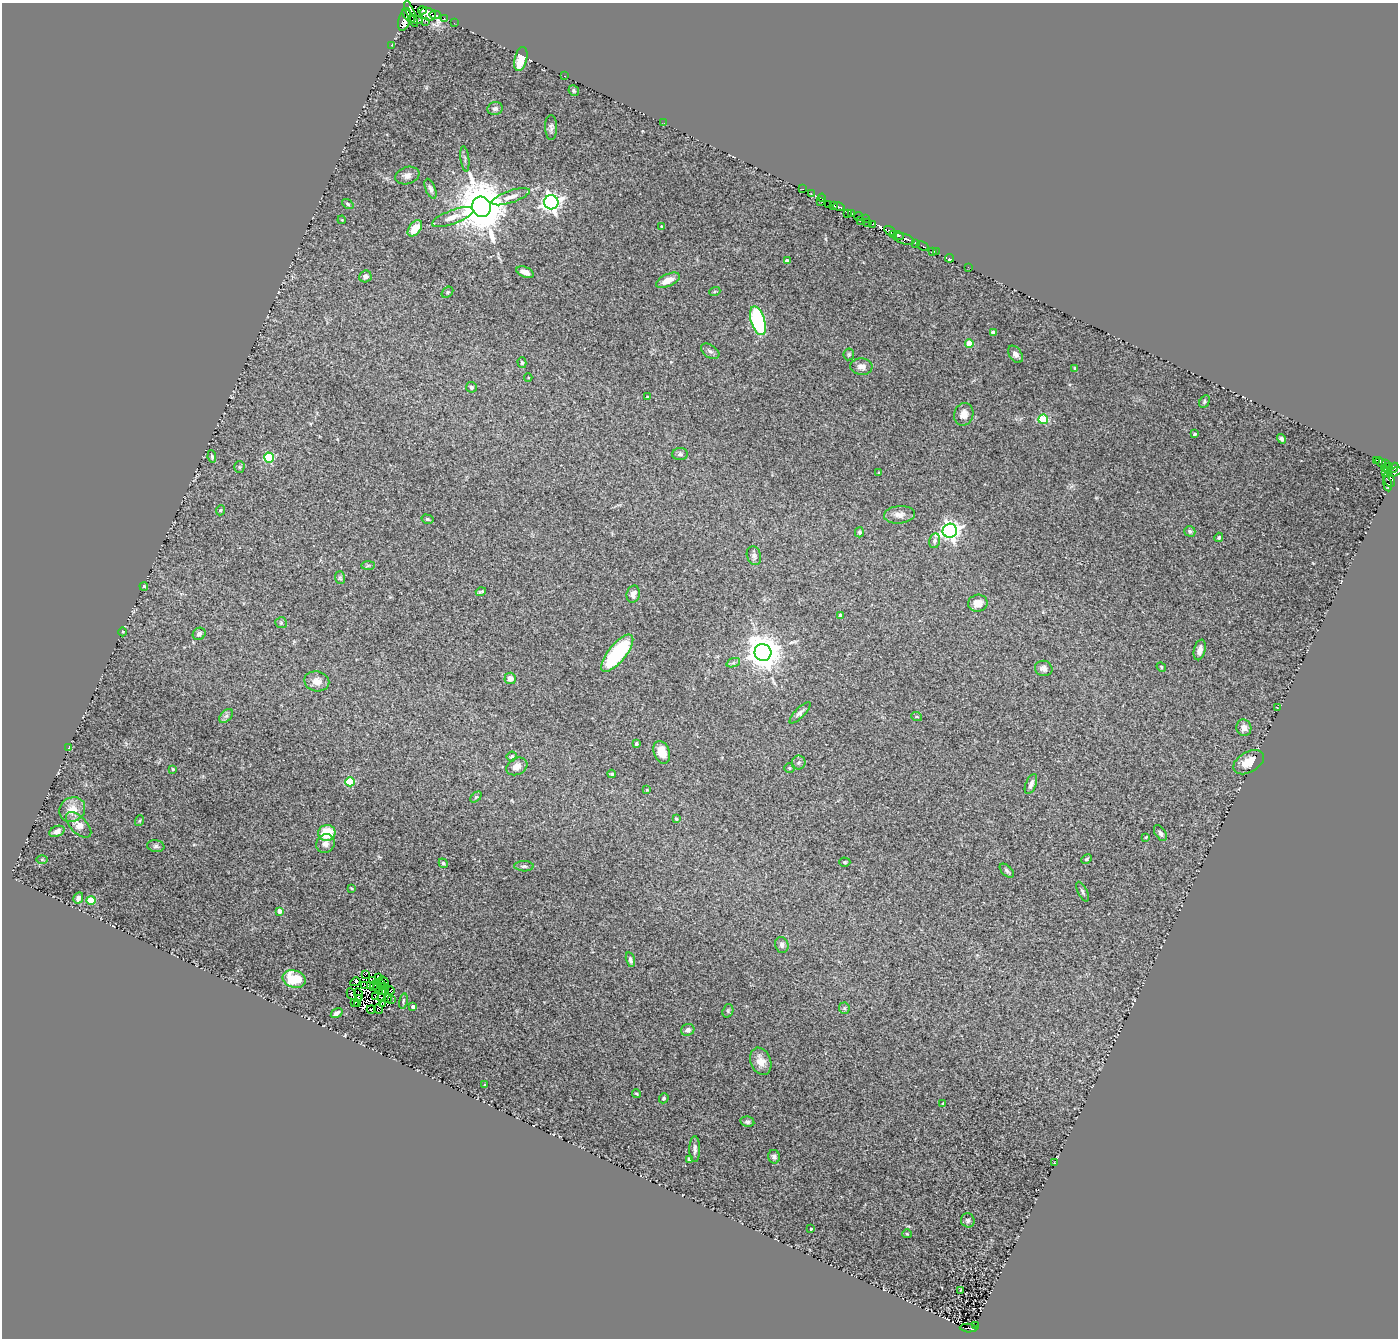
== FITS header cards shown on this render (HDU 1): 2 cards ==
NAXIS1  =                 1396
NAXIS2  =                 1336

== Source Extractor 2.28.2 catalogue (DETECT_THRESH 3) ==
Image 1396 x 1336 px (HDU 1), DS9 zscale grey, 1 PNG px = 1 image px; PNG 1400 x 1340 px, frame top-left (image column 1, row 1336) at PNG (2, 3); each listed source drawn as its Kron ellipse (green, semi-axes under 4 px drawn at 4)
Background 0.305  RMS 0.023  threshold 0.0696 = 3 sigma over >= 5 px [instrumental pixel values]
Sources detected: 222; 14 with non-positive FLUX_AUTO (blend fragments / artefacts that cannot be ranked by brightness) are neither listed nor drawn; the other 208 listed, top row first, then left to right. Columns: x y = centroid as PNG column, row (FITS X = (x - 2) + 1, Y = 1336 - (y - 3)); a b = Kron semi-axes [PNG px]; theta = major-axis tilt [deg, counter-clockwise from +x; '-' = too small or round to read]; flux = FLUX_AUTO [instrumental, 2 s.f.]
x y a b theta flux
422 10 4 3 - 120
411 14 14 4 -68 390
428 14 8 6 -23 480
435 15 6 3 -3 110
409 16 8 3 -51 210
444 18 3 2 - 25
404 19 12 6 74 4.8
416 19 7 3 -13 69
425 21 3 2 - 4.3
454 23 3 2 - 1.2
391 45 2 2 - 5.8
521 59 12 6 76 31
565 76 3 2 - 38
574 91 6 5 - 2.5
495 109 8 6 11 5.4
664 123 3 2 - 1.6
551 127 12 6 -90 5.3
465 159 13 3 -83 3.2
407 176 12 8 17 8.1
431 189 11 5 -68 5.4
803 189 2 2 - 2.1
811 194 4 3 - 4
511 197 20 6 18 13
822 198 4 2 - 66
551 202 7 7 - 740
821 202 3 2 - 23
348 204 6 4 -37 2.3
829 204 2 2 - 6.7
833 206 3 2 - 20
481 207 10 9 - 9700
839 207 6 3 -12 4.6
847 213 2 2 - 6.7
852 213 4 3 - 15
859 216 4 2 - 5
453 217 22 7 20 16
865 219 3 2 - 7
342 220 4 3 - 1.1
860 221 2 2 - 5.4
867 222 2 2 - 10
872 224 3 2 - 22
661 226 3 2 - 0.96
415 228 9 5 53 21
890 231 6 3 -32 84
893 235 3 2 - 27
898 235 5 3 - 56
904 239 11 5 -16 140
916 243 4 3 - 17
923 246 6 3 -30 16
932 252 3 2 - 3.2
936 252 3 2 - 6
950 258 4 3 - 8.1
787 261 4 3 - 5.7
968 267 2 2 - 3.9
525 272 9 5 -22 12
365 276 6 6 - 6.1
668 280 13 6 24 17
715 291 5 3 - 1.4
448 292 6 4 41 2.3
758 321 15 7 -73 160
993 332 4 3 - 6.9
969 343 4 4 - 33
710 351 10 6 -34 4.7
849 354 6 5 - 2.3
1015 354 9 6 -54 7.2
522 363 5 4 - 2.3
861 367 11 8 -5 10
1075 368 4 3 - 2.2
528 377 4 3 - 1.3
471 387 5 5 - 4
647 397 3 3 - 2.7
1204 401 7 5 60 2.6
964 414 11 9 69 12
1043 419 5 4 - 82
1195 434 3 3 - 2.5
1282 439 5 4 - 3
680 454 8 6 1 3.9
212 456 6 4 -82 2.8
269 458 5 5 - 92
1376 460 3 3 - 17
1380 462 5 2 - 2.8
1385 463 3 3 - 14
1389 466 3 3 - 15
239 467 6 5 - 2.3
1386 467 5 3 - 52
1393 468 5 4 - 33
1395 472 7 4 20 96
879 473 3 3 - 2
1386 473 3 3 - 22
1389 480 8 5 -64 42
1387 484 7 3 -80 21
220 510 5 4 - 2.3
899 515 15 8 5 10
427 519 6 4 -15 2.7
950 531 7 7 - 720
1190 531 5 5 - 3.2
859 532 5 4 - 3.2
1219 537 5 4 - 2.7
935 541 7 5 78 4.6
754 556 9 7 -72 5
368 566 7 4 1 2.6
340 578 6 5 - 2.5
144 586 4 4 - 3.2
481 592 5 3 - 2.1
633 594 8 6 74 8.3
978 603 10 8 12 14
840 615 3 3 - 3.5
281 623 6 5 - 2.6
123 632 4 3 - 1.4
199 634 6 6 - 6
1200 650 10 5 76 9
763 652 8 8 - 3500
617 653 23 8 51 130
733 663 7 4 18 3.2
1161 667 5 4 - 1.9
1044 668 9 7 -18 5.9
510 678 6 5 - 9
317 681 12 10 -12 13
1277 707 4 2 - 1
800 713 14 5 46 5.5
226 716 8 5 44 4.4
917 717 5 3 - 1.8
1244 728 8 7 - 11
636 744 3 3 - 3.5
69 748 3 3 - 1.9
662 752 11 8 -69 20
512 756 5 5 - 3.3
1249 762 17 10 31 21
799 763 7 7 - 4.8
517 766 11 8 29 13
789 768 5 4 - 2.1
173 769 3 2 - 1.4
612 774 4 3 - 2.5
350 782 5 4 - 64
1031 784 10 5 68 6.8
647 790 3 3 - 1.7
476 797 6 4 44 2
72 809 13 12 - 21
676 819 3 3 - 2.7
139 821 5 3 - 1.6
79 825 16 8 -46 16
57 831 8 5 23 8.2
327 833 9 8 - 42
1160 833 9 5 -56 4.8
1146 837 4 2 - 1.4
325 844 10 9 - 9.2
156 846 8 6 -7 3.7
42 859 6 4 -1 1.5
1087 859 5 3 - 2.2
845 862 5 4 - 2.1
443 863 5 4 - 2.8
524 866 10 5 -1 3.7
1007 871 9 5 -43 3.7
351 888 4 3 - 1.4
1082 892 11 4 -64 3.9
78 898 6 4 61 6.1
91 900 4 4 - 54
279 911 4 4 - 12
782 945 8 6 -74 5.2
630 960 8 4 -75 3.8
366 974 3 2 - 2.3
378 977 3 2 - 2.6
294 979 11 8 -18 47
372 980 4 2 - 0.25
383 981 6 2 -46 0.83
355 982 5 3 - 2
380 983 2 2 - 0.88
364 985 4 2 - 1.1
375 985 6 2 58 1.2
371 986 3 2 - 0.45
383 987 3 2 - 2.2
377 988 3 2 - 1.2
390 990 4 2 - 0.83
383 992 4 2 - 0.56
386 992 4 3 - 2.2
352 994 6 3 -63 8.6
358 994 6 3 -76 1.3
376 997 3 2 - 0.4
381 998 4 2 - 0.41
387 998 3 2 - 0.36
358 999 3 2 - 1.5
391 1000 3 2 - 0.93
403 1001 7 3 78 2.3
354 1002 3 2 - 5.6
383 1003 3 3 - 1.9
357 1004 3 2 - 0.52
413 1007 3 3 - 5.3
844 1008 6 5 - 2.7
371 1009 4 3 - 0.59
379 1009 4 4 - 0.31
728 1011 7 5 71 2.9
337 1013 6 4 32 5.1
688 1030 7 6 - 6.5
761 1061 14 10 -68 16
485 1085 3 3 - 1.5
637 1094 5 3 - 1.5
664 1098 5 4 - 2.3
943 1103 3 2 - 1.3
747 1122 7 5 -11 3.6
695 1149 13 5 -90 6.1
774 1157 7 6 - 4.7
689 1159 4 3 - 6.9
1054 1163 3 2 - 1.2
968 1220 7 6 - 3.7
811 1229 3 3 - 2.1
907 1234 4 4 - 1.7
961 1290 3 2 - 1.1
975 1325 2 2 - 0.61
969 1328 9 3 -4 8
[14 non-positive-flux detections neither listed nor drawn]